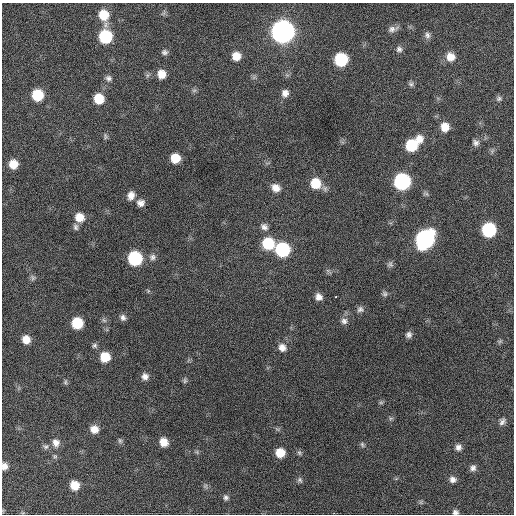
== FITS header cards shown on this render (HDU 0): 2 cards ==
NAXIS1  =                  512 / Axis length
NAXIS2  =                  512 / Axis length

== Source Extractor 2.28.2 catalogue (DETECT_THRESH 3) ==
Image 512 x 512 px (HDU 0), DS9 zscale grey, 1 PNG px = 1 image px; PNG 516 x 516 px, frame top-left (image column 1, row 512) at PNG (2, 3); no overlay
Background 255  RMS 16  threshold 47.6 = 3 sigma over >= 5 px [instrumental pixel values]
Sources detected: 82; all 82 listed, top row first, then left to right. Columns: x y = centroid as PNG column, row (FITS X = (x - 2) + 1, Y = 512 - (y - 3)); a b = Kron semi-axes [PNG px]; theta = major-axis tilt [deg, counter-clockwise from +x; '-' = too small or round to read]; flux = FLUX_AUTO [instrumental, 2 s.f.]
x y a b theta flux
163 13 9 5 62 2300
104 15 12 9 -75 25000
392 29 13 7 14 5000
283 32 10 10 - 920000
427 35 9 8 - 3800
105 37 9 9 - 77000
399 49 7 7 - 3400
164 52 8 7 - 3200
236 56 9 8 - 13000
450 57 10 10 - 12000
341 60 9 9 - 73000
161 74 9 8 - 12000
108 78 8 8 - 3900
411 84 7 6 - 2500
194 90 7 6 - 2300
285 93 9 8 - 6400
37 95 9 8 - 40000
99 99 9 8 - 24000
499 99 9 7 17 3000
445 127 9 8 - 14000
105 136 9 5 -73 2200
419 139 10 10 - 11000
476 143 8 7 - 4000
411 145 9 9 - 44000
175 158 8 8 - 20000
13 164 8 8 - 16000
402 181 10 9 - 200000
315 183 11 10 - 26000
276 188 10 9 - 9500
131 195 10 8 76 7600
141 203 9 8 - 6200
80 217 10 9 - 15000
76 227 9 6 -79 3300
264 227 11 9 -46 5300
489 230 9 9 - 100000
425 239 12 10 56 340000
268 244 10 10 - 46000
282 250 9 9 - 110000
152 257 9 8 - 4100
135 258 9 9 - 99000
390 264 8 7 - 2900
33 278 7 6 - 2700
384 294 8 7 - 2800
336 296 3 3 - 5700
319 297 7 7 - 6400
360 309 9 8 - 3700
123 317 8 7 - 3900
104 320 7 6 - 2400
344 321 9 8 - 4700
77 323 8 8 - 38000
409 335 8 7 - 3900
26 339 9 8 - 12000
500 341 6 5 - 1800
94 345 7 7 - 2400
282 347 10 9 - 7900
105 357 8 8 - 25000
145 376 9 8 - 5500
185 380 8 5 87 2100
65 382 8 5 86 1900
381 402 7 4 0 1600
391 418 7 4 18 1800
502 422 10 7 57 3900
94 429 9 8 - 9700
120 441 8 6 -74 2400
164 442 9 8 - 13000
56 443 11 10 - 7600
362 444 7 5 -74 2100
45 446 8 7 - 3100
458 447 8 8 - 4900
197 452 6 5 - 1800
280 453 8 8 - 18000
299 453 7 5 -68 2100
55 456 6 5 - 1900
4 466 7 6 - 6400
473 468 9 7 84 4100
453 479 8 8 - 5100
300 480 8 7 - 2700
75 485 8 8 - 16000
205 486 7 6 - 2600
226 497 8 7 - 3200
421 502 7 4 90 1700
455 512 7 6 - 3100
At the frame edge (FLAGS 8, measured only in part): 2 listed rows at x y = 4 466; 455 512